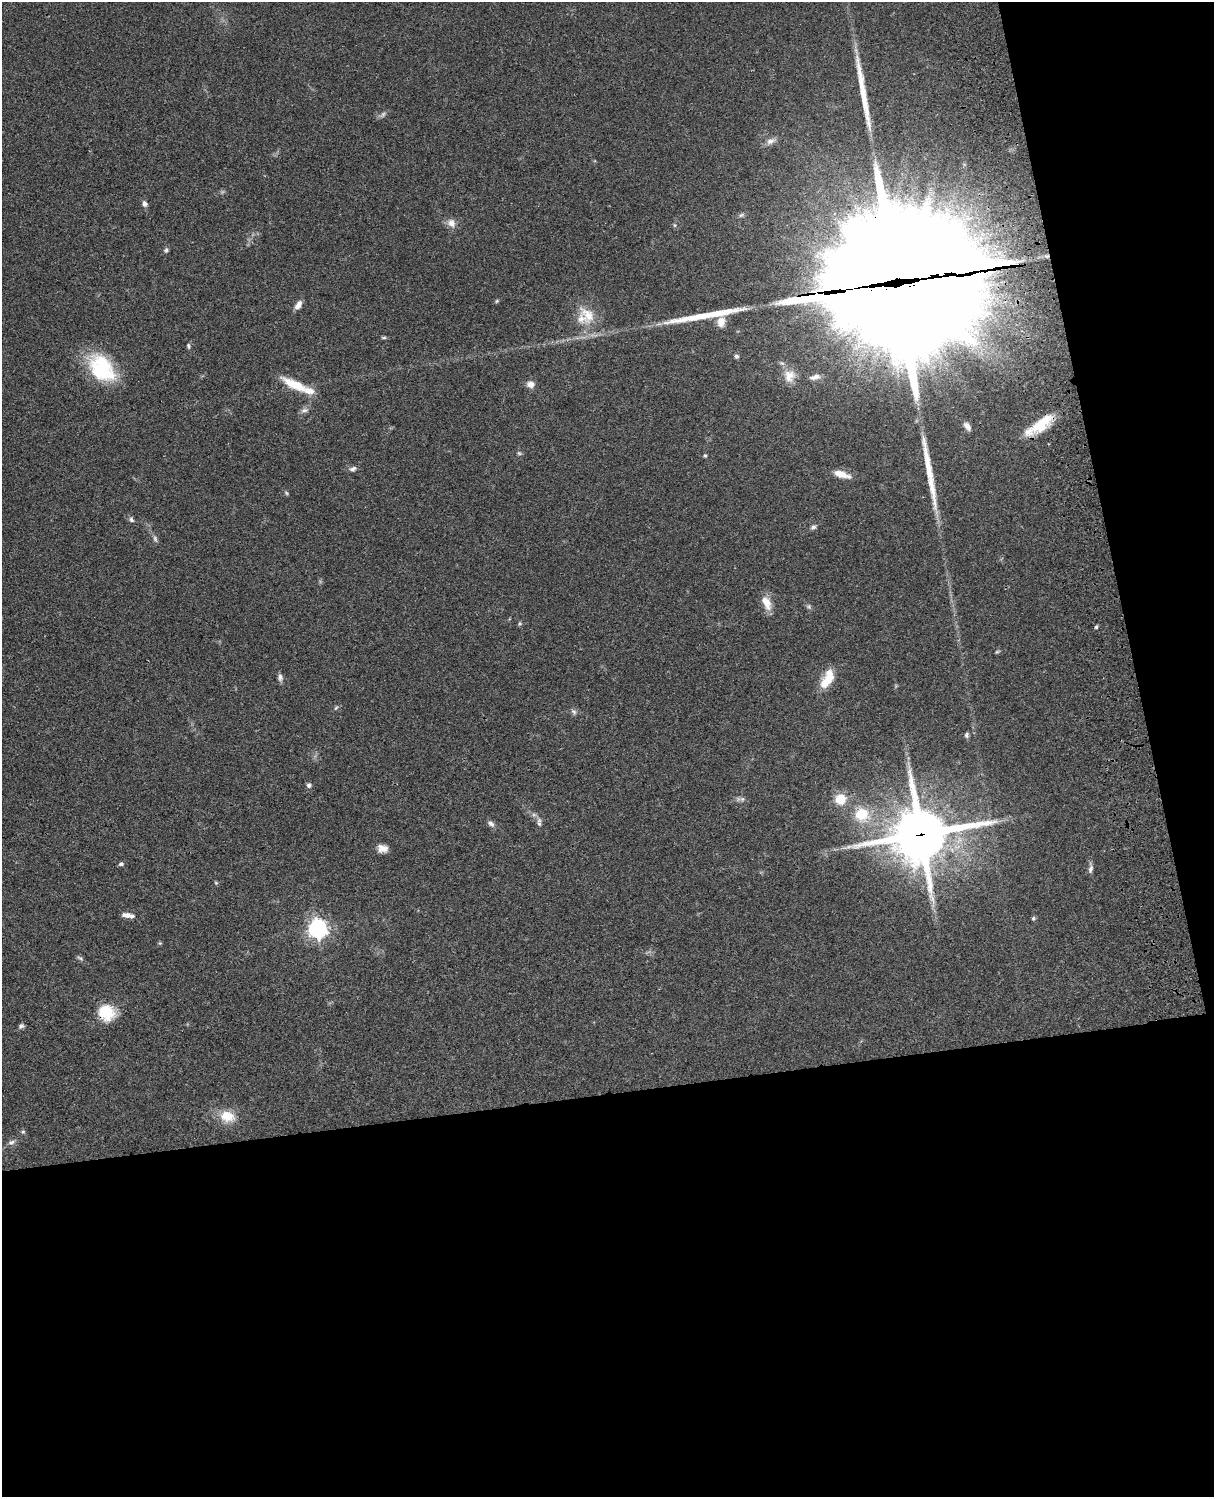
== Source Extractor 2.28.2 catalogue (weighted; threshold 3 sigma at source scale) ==
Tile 12 of 4 x 3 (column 4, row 3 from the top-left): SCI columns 3757-4968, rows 277-1771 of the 5087 x 4926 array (HDU 1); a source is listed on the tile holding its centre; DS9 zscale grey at full resolution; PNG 1216 x 1499 px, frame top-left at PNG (2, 2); no overlay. Shown black and unused: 33% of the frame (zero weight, under 3 of 4 exposures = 6% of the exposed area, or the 3 px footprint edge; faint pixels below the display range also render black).
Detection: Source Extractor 2.28.2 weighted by HDU 2 'WHT'; one run over the whole footprint, this tile lists its part. Background 0.0955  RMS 0.0063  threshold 0.0283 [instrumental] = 3 sigma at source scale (4.5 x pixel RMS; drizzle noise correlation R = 1.50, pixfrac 1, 0.05/0.05 arcsec/px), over >= 5 px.
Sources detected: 71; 1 too faint to see at this stretch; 2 inside a brighter object's white glare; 3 long thin detections or spike segments (spike, bleed or trail) — not listed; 5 inside a brighter listed object's ellipse — not listed separately; the other 60 listed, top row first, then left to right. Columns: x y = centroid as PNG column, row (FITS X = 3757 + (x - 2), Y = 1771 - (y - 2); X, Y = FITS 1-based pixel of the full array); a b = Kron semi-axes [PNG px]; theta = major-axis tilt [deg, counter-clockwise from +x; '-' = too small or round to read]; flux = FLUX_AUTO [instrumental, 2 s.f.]
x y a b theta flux
770 141 13 8 17 3.4
144 204 8 6 -73 2.3
451 223 12 10 -58 4.3
166 250 6 5 - 1.3
897 277 78 66 -77 23000
818 293 85 24 8 8500
497 301 5 5 - 0.77
298 305 12 6 57 3.7
588 315 30 18 -48 16
721 322 13 10 74 5.2
384 337 7 4 -8 0.91
188 346 7 4 -80 1.1
736 356 6 6 - 1.3
102 368 35 23 -51 45
789 376 18 15 80 8.5
815 377 15 6 12 3.3
530 384 9 8 - 3.9
295 385 33 9 -26 17
304 410 10 5 5 2
1040 425 38 12 35 21
967 426 11 6 -50 3.2
519 453 7 4 -44 0.96
705 456 5 4 - 0.77
353 469 9 6 22 1.9
842 474 21 7 -17 7
286 493 7 3 -53 0.84
131 519 8 5 -61 1.5
813 527 7 6 - 1.6
155 539 10 5 -66 1.6
766 602 18 9 -64 8
809 607 7 5 -78 1.2
1096 627 4 4 - 0.95
997 652 6 4 2 0.81
280 677 10 6 -89 2.1
827 680 28 12 73 12
336 708 8 3 45 0.87
574 712 9 5 -41 1.6
966 735 7 5 -90 1.4
309 785 7 6 - 1.6
742 799 6 6 - 1.3
840 799 11 10 - 13
862 814 20 19 - 19
534 815 7 4 -18 1.4
539 822 13 6 -87 2.3
491 824 11 6 -36 2.2
921 834 20 18 18 3500
382 848 12 8 -9 4.7
121 864 6 5 - 1.3
1090 869 11 6 73 2.1
216 883 6 3 -19 0.69
128 915 14 5 -7 4.2
1033 918 5 5 - 1.2
317 929 7 7 - 280
160 943 5 5 - 0.72
80 958 9 5 -30 1.3
106 1012 18 16 -48 20
21 1026 7 5 19 1.6
227 1116 21 14 -11 12
23 1132 5 5 - 0.92
11 1142 10 7 20 2.1
Overlapping masked pixels (flux is a lower limit): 4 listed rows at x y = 897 277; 818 293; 921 834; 106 1012